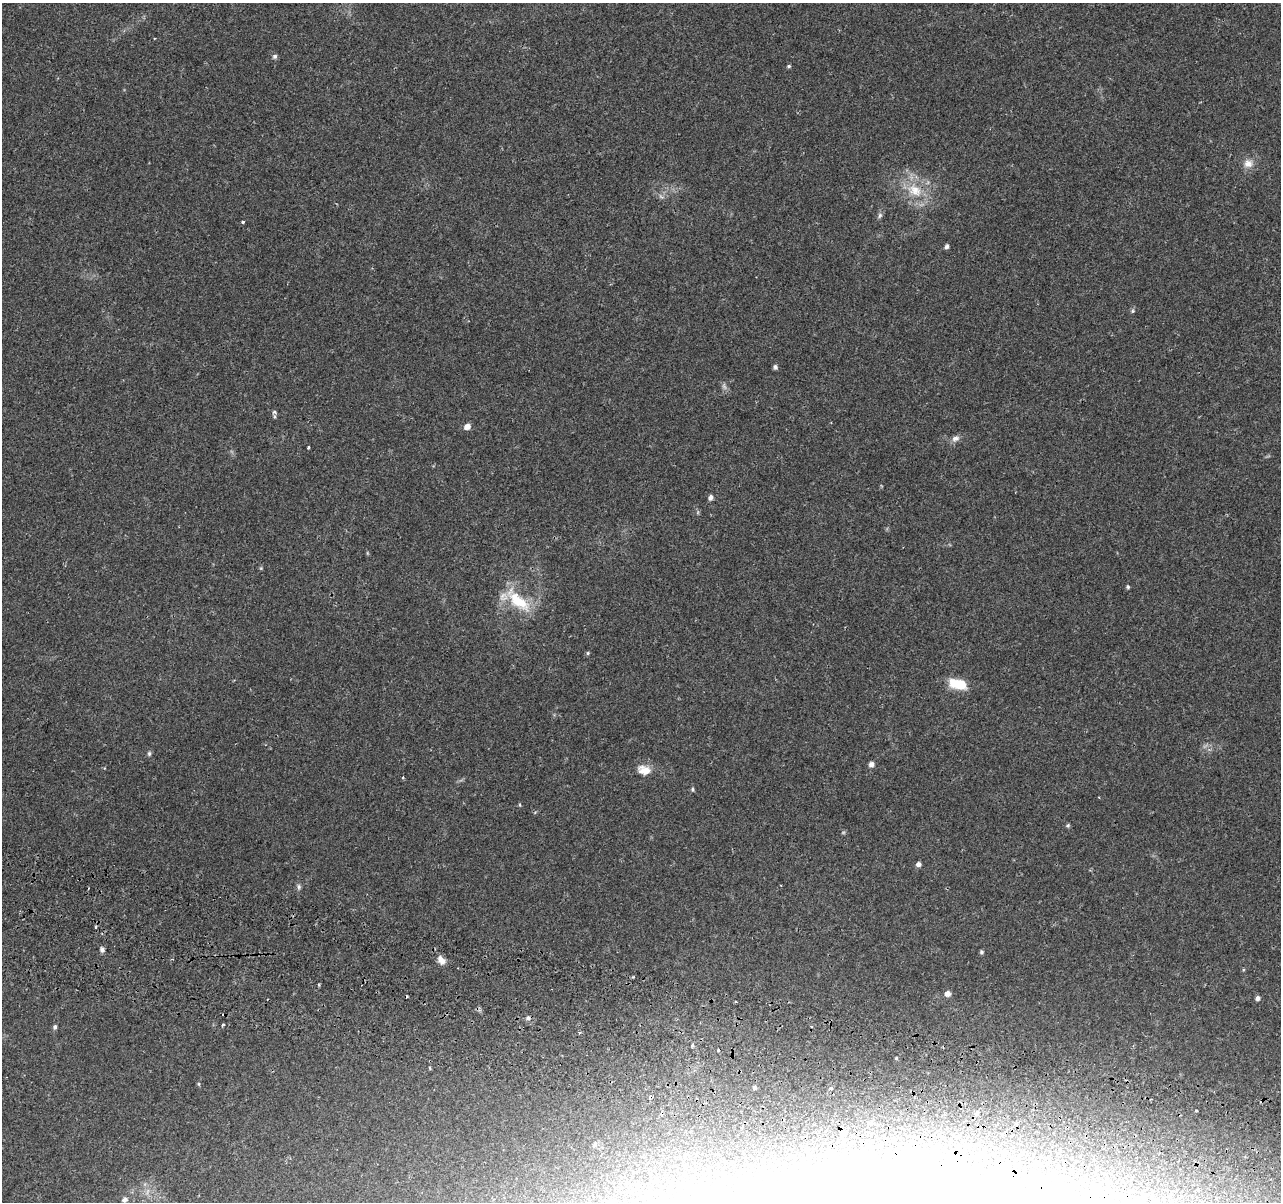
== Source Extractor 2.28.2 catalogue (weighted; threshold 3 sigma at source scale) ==
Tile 6 of 4 x 4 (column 2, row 2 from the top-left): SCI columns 1295-2573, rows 2674-3873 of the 5156 x 5407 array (HDU 1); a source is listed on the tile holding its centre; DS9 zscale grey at full resolution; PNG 1283 x 1204 px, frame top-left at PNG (2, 3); no overlay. Shown black and unused: <1% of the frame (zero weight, under 2 of 3 exposures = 3% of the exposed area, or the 3 px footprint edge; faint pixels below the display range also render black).
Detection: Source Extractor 2.28.2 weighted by HDU 2 'WHT'; one run over the whole footprint, this tile lists its part. Background 0.117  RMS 0.0067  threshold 0.0302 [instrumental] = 3 sigma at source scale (4.5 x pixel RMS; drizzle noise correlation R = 1.50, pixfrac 1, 0.0396/0.0396 arcsec/px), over >= 5 px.
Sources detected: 58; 1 too faint to see at this stretch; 2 inside a brighter object's white glare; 6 cosmic-ray / hot-pixel residue — not listed; the other 49 listed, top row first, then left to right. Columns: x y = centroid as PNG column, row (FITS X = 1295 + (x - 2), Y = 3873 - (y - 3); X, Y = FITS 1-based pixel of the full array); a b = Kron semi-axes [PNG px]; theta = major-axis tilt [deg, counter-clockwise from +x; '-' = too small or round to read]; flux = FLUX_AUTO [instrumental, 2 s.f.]
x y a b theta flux
274 56 6 5 - 1.6
789 66 5 4 - 0.9
1248 163 12 11 - 5.7
915 190 24 17 -26 20
880 215 8 6 73 1.6
243 222 3 3 - 1.5
947 246 5 5 - 1.6
1133 311 6 5 - 1.1
775 367 5 5 - 1.6
274 412 6 4 -28 1.1
467 426 7 6 - 4.3
955 438 11 7 25 3.2
308 447 3 3 - 1.8
711 497 8 5 77 1.9
261 568 5 4 - 0.74
1128 587 5 4 - 0.97
518 601 40 15 -42 25
588 653 5 5 - 0.82
958 684 20 10 -14 18
149 754 7 5 76 1.3
871 764 6 6 - 2.4
104 768 3 3 - 0.65
644 770 17 12 -18 8.4
403 778 4 3 - 0.74
692 789 6 5 - 1.1
520 805 5 3 - 0.62
1068 825 6 4 18 1
918 864 6 5 - 2.1
299 887 7 5 88 1.5
96 927 3 3 - 1
102 950 6 5 - 2.1
982 952 5 4 - 1.3
441 960 13 7 -53 5
947 993 6 5 - 3.6
1257 998 5 5 - 2
736 1002 3 2 - 1.3
528 1018 6 5 - 1.5
223 1025 3 3 - 1.6
55 1027 6 5 - 1.4
692 1045 6 3 82 0.89
896 1058 4 4 - 0.76
430 1068 5 3 - 0.62
199 1084 6 4 -89 0.72
754 1088 4 4 - 1.2
831 1088 3 3 - 2.8
1196 1111 3 2 - 0.74
977 1113 4 3 - 0.86
844 1134 7 5 -63 1.8
124 1200 7 6 - 2